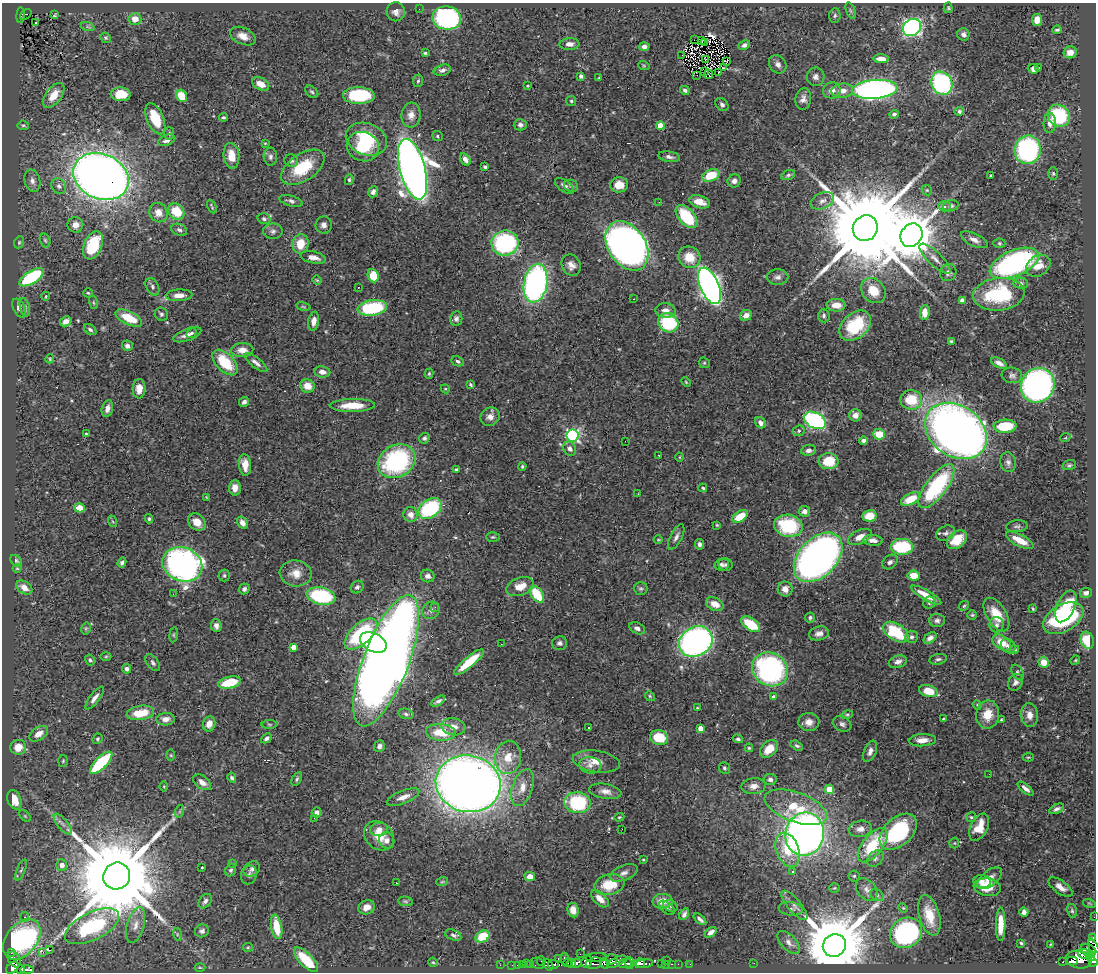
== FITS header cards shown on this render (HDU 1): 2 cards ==
NAXIS1  =                 1094
NAXIS2  =                  970

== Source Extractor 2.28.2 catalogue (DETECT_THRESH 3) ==
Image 1094 x 970 px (HDU 1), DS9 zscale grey, 1 PNG px = 1 image px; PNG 1098 x 974 px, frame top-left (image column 1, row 970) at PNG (2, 3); each listed source drawn as its Kron ellipse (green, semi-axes under 4 px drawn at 4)
Background 0.82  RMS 0.029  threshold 0.0861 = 3 sigma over >= 5 px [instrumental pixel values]
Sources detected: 504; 3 with non-positive FLUX_AUTO (blend fragments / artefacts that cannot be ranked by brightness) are neither listed nor drawn; of the other 501, the 500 brightest by FLUX_AUTO listed and drawn (1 fainter detections omitted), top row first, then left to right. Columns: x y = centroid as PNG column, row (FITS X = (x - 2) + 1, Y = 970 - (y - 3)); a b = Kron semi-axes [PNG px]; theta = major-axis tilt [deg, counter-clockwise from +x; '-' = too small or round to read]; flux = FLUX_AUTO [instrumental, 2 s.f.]
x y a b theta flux
948 8 5 4 - 2.6
419 9 2 2 - 1.8
850 11 8 3 -71 3.2
396 12 9 9 - 11
26 14 6 3 38 9.5
21 15 8 3 86 34
55 15 4 2 - 2.1
835 15 7 5 86 3.8
447 18 14 11 -7 310
135 19 6 6 - 21
1037 20 6 5 - 17
35 22 3 2 - 3.4
88 27 7 4 -19 3.6
912 27 9 8 - 530
1057 30 4 3 - 3.1
963 34 6 6 - 6.2
243 36 13 8 -25 18
106 38 5 5 - 3.2
694 40 2 2 - 46
702 40 4 2 - 2.8
704 42 3 2 - 2.9
569 44 10 6 4 9.5
744 45 6 4 27 6.3
644 46 5 4 - 8.4
1070 52 6 6 - 17
425 53 4 3 - 2.9
682 55 3 2 - 1.4
881 59 8 4 -4 17
706 60 3 2 - 1.8
726 61 3 2 - 1.5
778 64 10 8 -50 8.9
644 66 6 3 -19 2.2
1039 67 3 3 - 24
724 68 4 2 - 1.6
1033 69 5 5 - 9
442 70 9 5 14 6.6
705 71 3 2 - 2
719 72 3 2 - 1.2
709 74 5 2 - 0.71
697 75 2 2 - 2.3
581 76 4 3 - 7
816 77 9 9 - 8.7
599 78 4 4 - 1.7
418 81 6 5 - 3.5
942 83 12 10 -61 270
261 84 9 6 -26 21
528 86 3 3 - 1.7
875 89 23 9 5 770
685 90 5 4 - 4.7
832 90 9 8 - 13
842 91 11 7 4 17
312 92 7 5 -39 3.8
121 94 10 7 -2 40
54 95 14 8 53 31
359 95 16 8 -1 130
182 96 6 5 - 46
803 99 11 8 81 9.7
571 101 5 5 - 2.7
722 104 7 5 -45 5.8
959 111 4 4 - 4.5
894 114 5 4 - 5.4
411 115 12 9 84 14
1059 116 12 10 -42 150
224 117 4 3 - 2.8
155 119 16 8 -67 54
1050 123 10 6 87 11
23 125 6 4 -6 2.7
520 125 6 5 - 5.9
660 125 4 4 - 40
169 133 6 5 - 3.5
438 136 5 5 - 3.5
366 139 21 15 -21 79
166 140 9 5 22 8.6
265 143 3 3 - 1.7
363 147 16 14 -23 83
1027 150 14 13 - 320
231 156 13 8 -83 28
270 157 9 6 -88 6.4
669 157 11 5 -10 7.4
465 159 7 4 -57 12
291 161 7 6 - 5.7
303 167 24 13 34 86
485 167 4 4 - 4.1
412 169 31 12 -75 2600
1053 173 6 5 - 3.1
711 175 9 6 23 58
788 175 7 4 21 3.9
101 176 29 22 -25 2500
991 176 3 3 - 2.5
349 180 5 4 - 2.9
32 181 11 8 -76 11
734 181 7 6 - 8
619 185 9 7 5 27
59 186 8 6 -57 6.6
564 186 11 5 -36 7
571 186 7 6 - 4.3
927 190 5 5 - 2.7
373 192 6 5 - 7.1
291 201 12 5 -15 6.6
822 201 12 8 25 11
659 202 3 2 - 2.2
699 202 10 6 -17 26
944 206 6 5 - 5
951 206 8 5 16 5.2
212 207 7 2 -65 2.7
176 211 9 7 -44 55
158 213 10 8 -61 18
686 216 13 8 -47 120
264 219 6 5 - 4.2
75 225 8 7 - 13
324 225 8 8 - 8.4
865 228 13 12 - 50000
179 230 8 5 -21 5.3
273 231 9 8 - 7.5
911 235 12 10 57 11000
45 240 7 5 -72 3.4
974 240 14 6 -26 11
19 242 6 4 68 2.9
505 243 13 12 - 250
999 243 6 4 -1 2.8
300 244 10 8 79 38
93 245 15 9 68 110
627 246 27 18 -56 1600
313 257 13 6 -12 15
689 257 11 10 - 39
935 259 20 6 -44 14
1014 263 26 13 22 390
571 265 11 9 -61 13
1038 266 13 10 35 26
948 273 9 8 - 8
373 276 7 5 -68 51
32 277 14 6 32 170
778 277 10 7 0 8.4
317 280 5 4 - 2.2
536 283 19 11 80 610
1021 283 7 5 -3 4.6
710 286 19 9 -66 1100
152 287 9 6 -63 5.6
358 287 3 2 - 2.6
873 291 14 11 -48 39
88 293 4 4 - 2.6
999 294 26 16 6 150
179 295 13 6 3 17
46 296 4 3 - 1.7
634 299 2 2 - 1.1
962 300 4 4 - 11
93 303 6 3 -71 2.2
836 305 9 6 1 21
25 307 9 5 -76 5.2
303 307 7 3 -9 2.6
19 308 10 6 -62 7.8
372 308 15 7 8 150
665 311 10 7 -8 13
925 312 7 4 84 22
161 314 7 6 - 4.2
746 315 6 5 - 14
824 316 7 5 -85 4.9
129 318 14 6 -25 53
456 318 7 6 - 5.8
66 321 6 4 29 11
314 321 9 5 81 14
668 323 10 9 - 120
855 326 18 12 41 86
90 329 7 4 -34 4.5
191 333 5 4 - 4
187 335 15 6 20 11
951 341 3 3 - 2.3
127 346 5 5 - 8.7
242 350 11 7 3 17
50 359 4 4 - 2.1
458 361 6 4 -28 4.6
225 362 16 9 -45 80
256 363 14 5 -39 9
704 363 6 5 - 2.8
999 363 9 4 -28 8.8
322 372 8 5 -8 10
429 374 5 4 - 2.4
1012 375 10 8 -7 7.3
686 382 5 3 - 2.1
471 385 4 3 - 2.8
1038 385 18 16 53 970
307 386 7 6 - 22
139 389 9 6 87 20
445 389 4 4 - 1.8
911 400 11 9 -6 57
244 402 5 4 - 6.6
352 405 22 6 1 45
107 408 9 5 78 10
855 415 6 6 - 13
490 417 10 8 32 13
815 420 12 7 -27 440
760 423 6 5 - 8.2
1005 426 11 6 3 67
799 431 6 5 - 3.7
956 431 33 25 -35 1900
86 434 4 4 - 2.6
879 434 6 5 - 46
572 435 6 6 - 350
424 438 6 5 - 4.2
1065 438 5 3 - 1.7
625 441 2 2 - 6.8
863 441 4 3 - 10
570 449 7 6 - 8.3
809 450 7 5 10 7.6
659 455 3 2 - 2
679 457 4 3 - 1.6
397 461 20 16 31 260
828 461 10 8 1 52
1008 462 10 8 -77 7.8
245 465 11 6 -85 22
1069 465 7 5 17 3.3
522 466 4 3 - 2.5
456 469 3 2 - 2.2
936 486 26 10 53 210
235 488 7 6 - 14
703 488 4 3 - 3
638 494 2 2 - 8.2
206 497 3 3 - 1.5
911 499 10 5 26 44
79 508 5 4 - 19
430 508 13 9 35 180
804 511 5 5 - 11
410 514 7 7 - 14
740 516 8 5 32 45
869 516 7 5 12 34
149 519 4 3 - 2.7
112 521 6 3 -70 2.5
197 522 9 8 - 25
242 523 6 5 - 11
717 525 4 3 - 2.1
788 526 14 11 -12 140
1017 526 11 6 4 5.1
946 533 10 7 26 6.5
493 537 7 4 1 3
676 537 14 6 63 8.5
860 537 12 7 24 18
658 540 4 3 - 1.7
873 540 10 5 -6 11
957 540 11 7 39 44
1020 540 15 6 -27 32
699 544 5 4 - 6.7
902 547 11 8 1 110
818 557 29 19 46 1300
16 561 7 4 -47 3.5
122 562 5 4 - 6
890 562 8 6 41 6.5
182 564 20 16 -21 810
722 565 7 6 - 5.5
726 565 7 6 - 4.3
17 569 4 3 - 1.7
296 573 16 13 -6 23
224 575 6 5 - 3.7
914 575 6 5 - 32
428 576 7 6 - 9.2
520 586 14 8 22 29
357 587 7 6 - 4.7
24 588 9 6 -36 14
641 588 7 6 - 4.1
244 589 5 5 - 6.7
785 589 7 7 - 15
1086 593 6 5 - 8.9
173 594 2 2 - 1.9
537 594 9 5 -55 71
926 595 17 5 -29 34
321 596 14 8 -13 160
929 603 6 6 - 4.1
715 604 9 6 -26 20
964 606 6 4 45 2.7
1066 606 17 9 66 45
435 607 3 3 - 2.1
1033 609 4 3 - 2.5
431 610 9 8 - 9.1
996 614 19 10 -58 42
972 615 5 5 - 2.7
810 618 5 5 - 3.6
1063 618 22 13 30 220
937 620 7 6 - 6.8
751 624 10 6 -34 74
996 625 8 7 - 6.7
216 626 6 5 - 8.7
86 628 6 4 77 2.8
637 628 8 5 -26 7.9
896 632 14 8 -33 100
819 633 10 7 13 10
361 634 20 10 43 180
174 635 7 4 82 2.6
912 637 6 6 - 5.8
930 638 7 4 37 9
1087 640 9 6 -73 66
696 641 17 14 30 760
373 642 14 9 -27 220
560 643 7 7 - 5.7
1002 643 10 6 -33 32
501 644 2 2 - 1.1
1008 646 8 6 -45 8
293 647 4 4 - 20
1015 649 4 4 - 4.3
106 656 5 3 - 2.1
938 659 9 5 11 5.2
90 660 6 4 -58 3.3
1075 660 5 4 - 1.8
386 661 69 23 69 3800
469 662 19 5 40 54
898 662 9 6 18 9.4
1044 662 6 5 - 22
153 663 10 5 -54 5.4
127 669 5 4 - 6.1
770 669 18 16 -29 340
1018 672 8 5 -60 4.1
1015 682 9 7 56 7.2
230 683 11 6 13 67
928 691 9 5 -15 42
650 696 5 4 - 2.6
773 697 4 3 - 7.7
95 698 14 5 53 9.5
438 701 7 4 33 5.1
977 705 5 4 - 2.4
697 708 3 2 - 1.9
140 713 14 7 9 51
406 714 8 5 -12 4.6
988 714 14 11 80 32
847 715 6 4 15 2.8
1030 715 12 8 -84 15
166 719 9 6 4 14
943 719 3 3 - 2.1
1001 720 4 3 - 2.1
809 722 10 9 - 15
209 724 8 6 76 19
269 724 8 4 -1 2.8
842 724 9 7 -30 6.5
453 727 12 8 -8 16
589 727 3 3 - 4.1
700 728 4 4 - 17
441 732 15 8 -5 45
39 734 10 6 35 16
266 738 6 4 40 4.8
659 738 9 7 -14 60
97 739 5 5 - 3.3
738 739 5 4 - 4.3
922 740 14 6 3 17
379 746 6 5 - 7.1
797 746 7 4 -30 3.8
18 747 8 7 - 28
749 748 4 4 - 2.5
769 749 10 7 43 32
870 751 11 6 67 9
171 755 5 3 - 2
508 757 17 13 82 36
1028 757 5 4 - 2.3
63 761 6 5 - 2.8
596 762 24 10 -8 28
101 763 14 6 45 170
590 765 11 8 -7 11
724 768 6 5 - 3.9
989 774 2 2 - 8.7
232 778 5 4 - 4.1
297 779 7 4 62 4
770 779 6 5 - 7.1
202 782 10 6 -36 13
468 784 33 28 -12 3200
753 786 12 8 4 13
164 787 5 3 - 1.8
522 788 19 10 72 28
829 789 5 4 - 51
1025 789 9 4 -38 8.5
605 791 16 7 -9 14
403 797 17 6 22 17
14 800 10 6 -72 37
577 803 13 10 -5 140
796 807 33 14 -20 78
1057 809 8 4 25 6.3
180 811 6 4 72 2.9
317 813 5 5 - 7.1
25 816 7 4 -45 3
619 817 5 4 - 2.1
971 817 5 5 - 2.9
314 818 3 2 - 1.9
63 824 13 5 -50 9.4
979 827 14 8 63 34
379 829 9 6 5 13
622 829 2 2 - 1.3
860 829 11 8 10 13
898 832 22 14 43 220
805 834 21 19 77 1600
379 836 16 13 -44 33
387 840 8 7 - 11
954 843 5 5 - 2.2
873 845 20 10 51 60
788 850 18 11 -69 54
875 859 9 7 46 7.1
643 860 3 2 - 1.7
233 864 3 3 - 2.4
62 865 5 5 - 16
202 867 3 2 - 1.9
252 869 9 7 34 7.2
21 870 11 4 66 4.8
231 870 6 5 - 4.9
793 872 3 3 - 5.5
624 873 15 7 21 10
249 875 9 8 - 7
117 876 14 13 - 50000
854 876 5 5 - 3.4
530 877 5 4 - 19
990 878 15 7 39 17
442 882 6 3 19 2.3
982 882 9 6 -13 10
396 883 3 2 - 3.9
609 885 15 10 13 53
987 887 14 9 -8 35
1060 887 14 6 -35 14
834 888 5 4 - 2.4
867 890 13 9 -50 12
877 895 7 5 -33 4.7
600 899 11 6 -44 18
205 901 8 5 51 6.4
405 901 7 4 -7 3.2
663 901 10 7 2 21
1089 903 6 4 -18 2.2
794 905 18 6 -50 10
670 906 7 5 -23 4.3
367 907 8 7 - 14
667 908 9 5 -40 4.5
903 908 5 4 - 2.1
791 909 12 6 -8 6
573 910 7 5 -81 12
1072 911 7 5 -75 3.5
1024 912 4 4 - 7.5
684 914 6 4 60 5.8
929 915 21 10 -74 43
25 917 5 4 - 3.2
1094 917 2 2 - 6.2
700 919 7 3 -41 5.3
1001 924 16 5 89 30
136 925 18 8 75 19
92 926 29 13 26 180
277 927 12 5 -79 50
202 931 7 6 - 6.2
711 932 7 4 37 7.9
906 933 17 14 31 390
177 934 6 4 -73 3
453 935 8 5 -22 5.3
483 936 7 5 29 44
1092 938 3 2 - 3.9
22 939 23 15 50 430
789 942 14 7 -45 11
1021 943 3 3 - 2.1
1051 944 4 2 - 1.3
834 946 12 11 - 23000
248 947 5 4 - 2.3
50 950 4 3 - 110
1088 950 8 6 -26 600
1094 950 12 5 -70 600
11 952 3 2 - 13
43 952 2 2 - 830
580 954 2 2 - 4.3
1084 954 6 5 - 590
1091 956 5 3 - 290
596 957 11 3 2 92
14 959 8 6 -59 300
558 959 3 2 - 16
564 959 6 3 90 150
611 959 6 5 - 200
1094 959 8 5 75 860
306 960 16 6 -46 69
667 960 3 2 - 40
1079 960 13 9 -11 1500
541 961 5 2 - 35
1072 961 6 3 1 330
433 962 5 4 - 2.2
568 962 4 2 - 250
587 962 6 5 - 550
617 962 10 3 28 210
1063 962 3 3 - 35
527 963 3 2 - 4.9
538 963 7 5 -23 95
572 963 4 3 - 330
577 963 5 3 - 460
594 963 8 5 16 100
605 963 5 3 - 280
630 963 6 3 85 290
639 963 5 5 - 430
644 963 9 4 6 340
754 963 2 2 - 12
522 964 4 3 - 42
531 964 3 3 - 160
553 964 5 4 - 330
625 964 7 4 8 420
661 964 3 2 - 20
665 964 3 2 - 8.6
671 964 3 2 - 15
678 964 2 2 - 7.7
690 964 3 2 - 2.5
500 965 2 2 - 6.5
512 965 2 2 - 4.8
518 965 3 2 - 15
548 965 6 3 -52 390
200 967 5 3 - 1.7
12 968 7 5 44 240
21 969 4 3 - 130
27 970 7 3 -1 87
At the frame edge (FLAGS 8, measured only in part): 3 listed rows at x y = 1094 917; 1094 950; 1094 959
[1 fainter detection neither listed nor drawn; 3 non-positive-flux detections neither listed nor drawn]